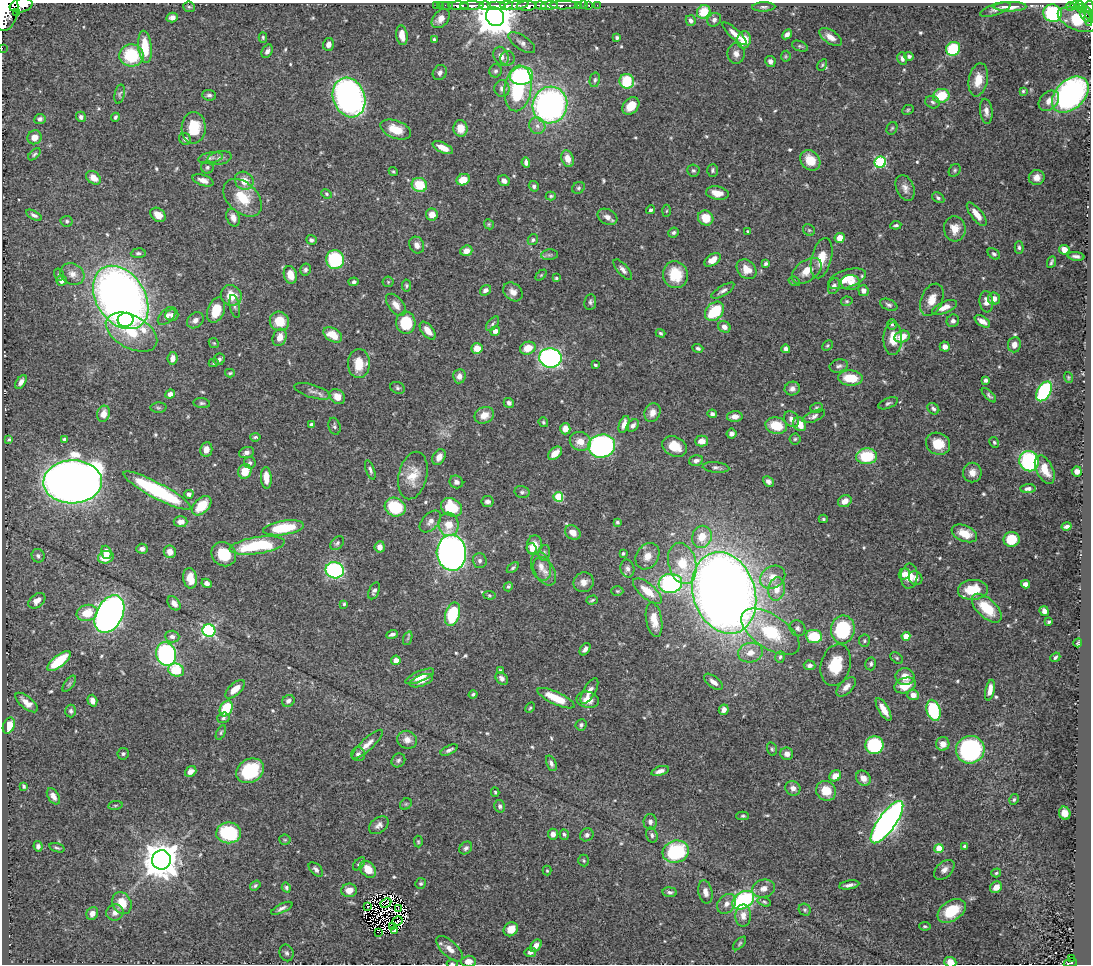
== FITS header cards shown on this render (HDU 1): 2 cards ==
NAXIS1  =                 1089
NAXIS2  =                  962

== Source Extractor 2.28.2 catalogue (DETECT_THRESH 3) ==
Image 1089 x 962 px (HDU 1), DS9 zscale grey, 1 PNG px = 1 image px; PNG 1093 x 966 px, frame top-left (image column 1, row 962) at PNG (2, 3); each listed source drawn as its Kron ellipse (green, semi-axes under 4 px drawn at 4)
Background 0.623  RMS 0.015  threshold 0.0458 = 3 sigma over >= 5 px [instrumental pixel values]
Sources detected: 585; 5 with non-positive FLUX_AUTO (blend fragments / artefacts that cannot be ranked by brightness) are neither listed nor drawn; of the other 580, the 500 brightest by FLUX_AUTO listed and drawn (80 fainter detections omitted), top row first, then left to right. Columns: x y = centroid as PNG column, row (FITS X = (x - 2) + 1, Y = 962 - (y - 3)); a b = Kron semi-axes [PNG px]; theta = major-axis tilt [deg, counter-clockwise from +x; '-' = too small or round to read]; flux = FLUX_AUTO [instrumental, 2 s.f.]
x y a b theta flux
21 5 11 7 12 1600
436 5 3 2 - 12
447 5 6 2 0 18
485 5 6 3 1 92
497 5 9 3 0 490
507 5 6 3 -2 300
516 5 13 4 10 390
564 5 14 3 0 170
578 5 3 3 - 33
583 5 2 2 - 8.3
589 5 3 3 - 21
597 5 2 2 - 2.6
1079 5 3 2 - 35
441 6 3 3 - 13
459 6 10 4 -1 630
472 6 12 3 2 850
527 6 10 4 1 1100
541 6 6 3 -15 280
549 6 8 4 7 580
1070 6 4 3 - 55
1075 6 4 3 - 100
189 7 6 5 - 1.5
764 7 11 4 2 2.7
1010 7 16 5 1 13
1089 7 5 3 - 220
1082 8 5 3 - 79
995 10 16 5 19 4.1
6 11 20 11 79 4500
17 12 3 2 - 92
704 12 7 6 - 28
1052 13 9 8 - 84
1088 13 7 3 -60 110
1086 16 7 3 -53 110
172 17 6 4 18 4.1
495 17 10 8 -52 3600
441 18 11 7 49 9
1089 18 7 3 -88 130
1078 19 21 11 -21 90
691 20 5 5 - 3.2
714 20 7 6 - 3.2
735 34 16 5 -42 7.5
787 34 5 4 - 4.3
402 35 10 5 -82 9.9
263 37 5 4 - 1.6
831 37 13 6 -34 7.8
617 38 3 3 - 2
434 39 4 4 - 1.8
744 40 8 7 - 22
522 43 15 7 -34 5
328 44 6 5 - 4.7
800 46 8 5 -21 1.9
145 47 16 6 -84 28
2 48 2 2 - 4.8
953 49 7 6 - 57
267 51 7 5 58 4.1
736 54 10 8 -85 6.5
131 55 12 11 - 53
501 56 10 7 -66 6.8
786 56 5 5 - 1.4
909 56 5 4 - 2.6
508 58 7 7 - 2.9
902 58 6 5 - 3.6
770 61 5 5 - 4.3
822 65 6 4 60 1.5
495 71 6 6 - 2.5
440 73 8 6 57 3.5
522 76 11 9 4 130
595 80 7 5 79 2
978 80 17 9 79 17
627 81 7 7 - 43
518 88 23 13 82 73
502 89 8 7 - 4.9
1023 91 3 3 - 1.4
120 94 9 5 77 2.1
209 95 7 5 -4 2.9
1070 95 21 14 44 310
941 96 8 7 - 35
349 97 20 16 -70 400
1049 101 11 8 43 8.7
932 102 7 6 - 2.7
550 105 18 17 - 320
631 106 10 7 49 16
908 110 6 4 24 1.4
986 111 12 6 -83 5.7
81 117 5 5 - 3
115 117 4 3 - 2.1
40 119 5 5 - 2.9
537 126 8 7 - 5
194 128 16 12 87 30
460 128 8 7 - 13
892 128 6 5 - 1.6
396 129 16 9 -21 20
34 137 7 6 - 9
185 139 6 5 - 3.4
443 148 11 5 -25 10
34 154 7 4 44 2
210 158 12 5 10 3.7
219 158 12 6 14 4.3
568 159 9 6 -72 11
810 160 11 9 -48 19
526 162 5 4 - 3.6
880 162 6 5 - 100
207 167 6 6 - 2.2
693 170 6 6 - 2
712 170 6 5 - 2.1
955 170 7 5 54 1.8
393 172 5 4 - 1.4
1037 177 8 7 - 6.8
94 178 8 6 -39 12
203 180 11 5 -19 6.5
463 180 7 5 25 14
244 181 10 8 -38 14
504 181 6 5 - 4.9
419 185 8 7 - 30
534 186 5 5 - 3.2
578 188 7 5 32 2
905 188 13 8 -68 6.3
717 193 11 6 -10 12
327 194 5 3 - 1.4
551 196 5 4 - 1.6
243 198 22 15 -44 30
938 198 7 4 -33 2.3
651 210 4 4 - 2.2
666 211 6 4 87 1.4
977 214 14 5 -52 10
34 215 9 4 -28 2.9
158 215 8 6 -38 9.1
432 215 6 6 - 9.9
607 217 10 7 -28 6.3
233 218 9 6 -67 6.5
706 218 8 7 - 20
67 221 6 5 - 2.2
489 224 5 4 - 1.3
896 225 5 3 - 1.8
955 229 12 11 - 13
809 230 6 5 - 1.7
748 232 4 3 - 2.3
674 233 5 4 - 2.2
840 238 5 5 - 12
311 240 5 4 - 2.5
533 240 6 5 - 2
417 245 9 7 -61 5.7
1019 247 6 4 -88 2.2
1064 250 5 5 - 8.8
466 251 6 5 - 9
138 253 7 4 5 2.2
994 254 7 5 -38 2.5
549 255 8 5 6 2.3
1076 256 8 4 -7 3.5
822 258 20 10 76 17
335 260 9 9 - 74
713 260 9 5 35 9.6
1051 262 6 3 67 1.9
766 264 4 3 - 2.2
746 269 11 8 -45 13
305 270 6 5 - 2.8
623 270 12 5 -48 4.4
807 271 17 10 37 15
72 274 12 10 -28 7.8
59 275 6 5 - 1.8
290 275 9 6 -74 15
541 275 6 4 45 1.5
675 275 13 12 - 31
556 278 3 3 - 1.5
847 279 20 9 18 18
61 280 5 5 - 6.2
794 281 6 4 -31 1.5
354 282 5 4 - 2.2
388 282 5 5 - 1.4
850 283 9 7 -3 7.1
406 286 6 4 -79 1.5
834 286 8 5 68 4.1
485 290 6 5 - 4
723 291 13 5 32 3.9
863 291 5 5 - 5.8
513 292 11 8 -41 6.5
231 295 11 10 - 19
121 297 34 24 -57 910
994 299 6 6 - 7.3
932 300 17 10 67 12
847 301 6 4 12 1.5
590 302 8 6 81 2.7
986 302 11 7 -84 7.8
396 305 13 7 -51 7.6
889 305 9 5 -24 2.9
235 306 12 5 -77 3.2
944 307 13 5 22 9.4
216 310 13 8 70 25
714 311 11 8 47 47
172 315 6 5 - 3
167 316 11 6 46 5.3
126 320 8 7 - 26
195 320 9 7 40 5.3
279 321 10 9 - 23
953 321 6 6 - 3.4
982 321 9 4 -32 7
406 323 11 9 -87 42
493 324 8 4 49 2.2
892 324 5 4 - 2
724 327 6 5 - 5.6
428 331 10 5 -50 9.4
495 331 5 4 - 5.3
131 332 28 16 -29 42
661 333 5 4 - 1.6
333 335 10 6 -33 19
280 337 9 6 68 10
902 337 8 5 19 14
893 339 16 9 89 17
214 343 5 4 - 1.5
827 345 6 4 45 1.4
1014 345 8 6 83 6.4
945 347 5 5 - 5.1
477 348 5 5 - 14
528 348 8 6 19 16
698 348 5 4 - 2.2
786 349 4 4 - 3.5
172 358 6 5 - 6.2
550 358 11 9 -4 280
219 359 6 5 - 3.3
214 363 5 4 - 1.4
359 363 14 11 87 22
595 365 4 3 - 1.7
839 366 9 6 13 3.2
230 373 5 3 - 1.6
459 376 7 6 - 6.3
1068 377 5 4 - 1.3
850 378 12 7 -3 26
986 380 4 4 - 2.6
21 382 8 4 55 4.6
398 388 7 5 -23 2.2
792 389 7 6 - 4.5
312 391 18 6 -17 5.1
1044 391 11 6 60 130
170 394 5 4 - 4.8
989 395 9 4 -45 2.4
337 397 8 6 -38 9.3
202 403 8 5 -6 2.3
509 403 5 5 - 2.9
888 403 10 5 23 2.5
158 408 8 5 4 2
816 408 6 5 - 1.7
933 409 6 5 - 2.5
652 413 10 7 69 7.3
103 414 8 6 73 9
712 414 4 4 - 2.7
484 415 10 8 22 10
735 416 8 5 2 7.3
814 416 12 5 24 3.9
792 419 8 6 -49 6.6
543 422 5 4 - 1.6
624 424 9 5 71 7.3
800 424 7 6 - 14
311 425 4 3 - 3.1
633 425 7 5 44 3.6
335 426 9 5 -75 2.4
776 426 11 8 -12 28
565 429 5 5 - 9.1
732 434 5 5 - 4.3
255 437 5 3 - 1.7
9 439 3 3 - 1.4
64 439 4 3 - 1.8
795 439 5 5 - 1.8
580 441 10 9 - 11
701 441 6 5 - 8.4
994 442 6 4 -60 1.7
938 444 12 11 - 18
602 446 13 11 13 250
675 446 13 9 -28 18
206 449 7 6 - 7
246 452 7 5 17 4
555 453 8 5 43 10
867 456 10 8 2 44
439 457 8 6 61 7.8
696 461 7 5 16 3.8
1029 461 10 9 - 140
250 463 6 5 - 2.4
716 467 13 5 -6 3.3
370 470 10 4 -70 2.7
1045 470 15 8 -64 18
245 471 7 6 - 20
1077 471 5 5 - 5.4
972 473 10 9 - 7.9
413 475 24 14 77 21
266 478 11 5 -87 14
768 481 6 4 -41 4.1
73 482 29 21 2 2000
456 482 7 6 - 3.9
1028 489 7 4 5 3.5
157 491 38 7 -28 130
522 492 7 6 - 2.5
189 494 4 4 - 3.6
558 497 5 5 - 45
487 501 6 5 - 3.4
845 501 7 6 - 8.1
202 506 11 7 45 26
395 507 11 9 -27 55
451 507 11 8 -32 43
823 519 4 4 - 1.4
430 521 13 8 47 6
180 522 7 5 -2 6.2
617 522 4 4 - 1.8
449 524 12 10 -84 15
1067 526 5 3 - 3.3
283 528 20 7 8 56
573 532 8 6 -38 7.8
964 533 13 8 -22 17
702 537 11 9 69 19
1012 539 8 7 - 30
337 543 8 5 46 2.6
257 545 27 8 8 82
534 545 10 7 84 14
380 547 6 5 - 6.1
142 549 5 5 - 4.2
532 549 6 5 - 5.3
106 552 6 5 - 7.2
170 552 6 6 - 7.7
451 553 18 15 -86 540
544 553 8 5 76 2.7
623 553 3 3 - 1.8
224 554 13 11 -41 31
38 556 7 6 - 3.5
647 556 14 11 59 12
106 557 8 6 16 20
480 561 7 7 - 3.3
682 563 21 14 -75 34
541 566 15 9 -75 8.9
513 568 7 4 37 1.9
627 569 9 7 -78 4.6
335 570 9 8 - 140
545 571 15 9 -59 9.3
904 574 6 5 - 6.2
909 576 12 8 85 13
773 577 13 10 33 12
190 578 10 7 -80 15
916 578 7 6 - 4.2
584 582 10 9 - 7.3
207 583 5 4 - 3.9
670 583 12 9 6 170
1025 584 4 4 - 5.1
508 587 5 4 - 1.7
776 589 12 8 83 12
973 590 15 10 4 31
374 591 9 5 66 3.1
617 591 6 5 - 1.6
647 591 18 7 -40 19
724 593 42 31 -72 1700
489 595 6 4 -6 1.4
592 600 6 3 17 1.7
37 601 10 6 39 7.7
174 603 8 5 -53 5.7
344 604 4 3 - 1.5
987 608 18 9 -43 33
1044 611 5 4 - 6.2
87 613 11 8 15 21
109 614 20 13 62 710
452 614 12 7 74 57
654 620 17 8 -80 13
1049 622 4 3 - 1.7
797 628 8 7 - 3.6
843 629 14 12 81 79
209 630 6 6 - 170
770 632 33 17 -34 60
392 634 6 3 19 3.2
814 636 8 6 -7 39
906 636 4 4 - 19
172 637 7 6 - 3.9
408 638 7 4 71 1.8
864 641 6 5 - 1.8
1078 643 4 3 - 1.3
585 649 7 4 55 4.2
750 653 12 9 14 12
166 654 12 10 -74 180
780 657 6 4 72 2.2
1055 657 5 4 - 1.9
897 658 7 4 -37 1.6
396 660 5 4 - 8.5
59 661 14 6 39 51
871 664 6 5 - 2.6
809 665 6 5 - 3.3
836 665 21 15 75 29
176 670 8 6 -19 52
500 670 4 3 - 1.4
420 676 15 5 23 11
905 677 9 8 - 12
502 678 7 5 -48 4.5
421 681 12 5 20 7.8
713 682 11 5 -38 6.2
69 684 9 4 54 2.5
905 685 11 7 18 20
846 687 12 6 45 7.1
235 689 12 5 43 12
990 690 10 4 78 7.5
589 691 14 6 60 7.3
473 694 4 4 - 1.6
913 695 6 5 - 6.8
556 698 20 6 -25 29
588 700 11 8 -12 11
92 701 6 4 -72 6.2
288 701 6 5 - 4
27 703 13 6 -39 8.3
226 708 8 6 62 45
530 708 5 4 - 1.5
884 709 13 5 -60 12
724 710 5 4 - 5.1
933 710 11 6 -74 66
71 711 6 5 - 2.3
223 718 6 5 - 2.3
581 725 6 5 - 2.2
9 726 8 5 66 15
221 732 8 4 64 1.7
407 740 10 9 - 7.5
367 744 20 6 42 7.7
943 744 7 6 - 8.1
874 745 9 9 - 89
772 749 7 5 -74 1.7
449 750 9 4 25 3.1
970 750 14 13 - 170
123 754 6 5 - 2
358 754 7 7 - 3.9
787 754 6 6 - 5.7
398 760 7 6 - 2.5
551 763 8 4 -67 3.3
191 771 6 5 - 5.3
250 771 14 11 29 68
660 771 9 4 18 5.5
835 776 6 5 - 10
863 778 8 6 -48 7.9
24 786 4 3 - 1.7
793 788 8 7 - 5.3
826 791 10 9 - 22
495 792 4 3 - 1.5
53 796 9 5 -58 6.1
1014 799 5 4 - 1.9
406 804 6 5 - 1.5
115 805 7 3 8 1.3
500 806 6 5 - 3.1
1065 813 6 5 - 8.8
743 816 6 4 2 1.6
650 822 8 6 89 3.3
887 822 25 8 54 650
379 825 11 7 37 4.8
229 833 12 10 0 83
553 834 5 5 - 5.7
564 834 5 4 - 2
587 835 7 6 - 3.1
652 835 7 5 -73 3
285 840 5 5 - 1.4
418 842 6 4 -87 1.4
38 846 5 4 - 2.6
964 846 4 4 - 1.6
57 848 8 3 -17 1.7
466 848 7 5 44 3
939 849 5 4 - 32
676 852 13 11 17 88
161 860 9 9 - 2500
584 860 6 5 - 1.5
359 864 7 4 47 2.2
316 869 9 5 -45 3.7
368 869 9 7 -48 15
944 870 12 7 43 5.9
547 871 5 4 - 1.3
996 873 5 3 - 1.4
421 883 5 5 - 2.1
849 885 10 3 9 4.1
255 886 6 4 35 2.1
996 887 6 5 - 9.7
286 888 5 4 - 2.2
763 888 11 9 14 7.7
349 890 8 6 8 9.6
670 892 7 5 -5 2.7
705 892 12 7 -77 7.3
743 900 12 8 32 120
764 902 7 4 -17 1.8
122 903 11 9 -64 20
386 903 6 2 27 1.4
727 904 11 8 50 6.5
368 907 2 2 - 1.8
282 908 11 4 26 3.6
399 908 3 2 - 1.3
805 910 6 5 - 1.9
952 911 15 10 33 39
115 912 8 8 - 7.1
92 914 7 5 62 6.3
743 915 11 8 89 8
397 921 6 2 31 1.5
925 926 5 3 - 1.5
392 927 3 2 - 1.9
511 929 7 6 - 13
395 931 4 2 - 1.8
378 932 3 2 - 2.7
740 943 8 3 46 1.6
536 946 7 5 49 7
450 949 17 7 -43 8.9
530 952 6 5 - 3.9
286 953 8 7 - 3
1072 958 3 2 - 16
468 961 7 5 0 9.8
950 962 6 5 - 11
452 963 5 3 - 1.6
1070 963 7 4 11 110
At the frame edge (FLAGS 8, measured only in part): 9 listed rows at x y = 21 5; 1089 7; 6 11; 1089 18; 2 48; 468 961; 950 962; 452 963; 1070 963
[80 fainter detections neither listed nor drawn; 5 non-positive-flux detections neither listed nor drawn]